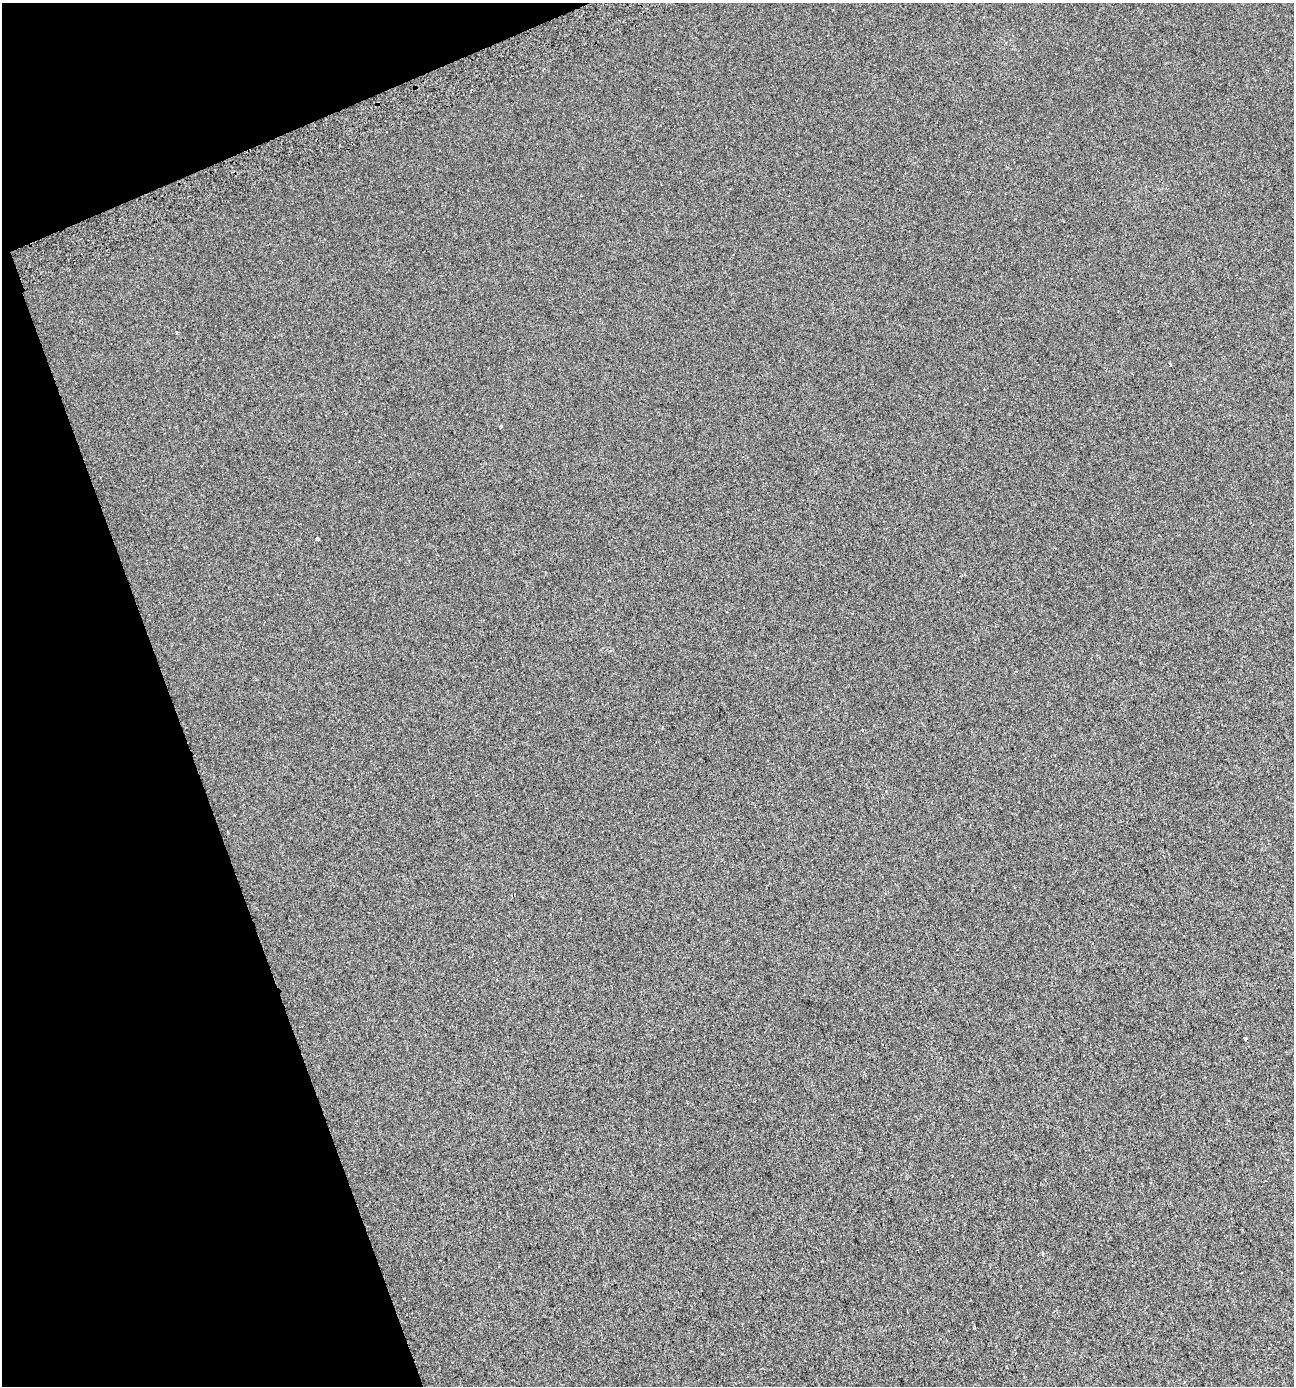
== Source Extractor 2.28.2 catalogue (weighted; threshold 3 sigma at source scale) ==
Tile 5 of 4 x 4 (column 1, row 2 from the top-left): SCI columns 104-1395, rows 2819-4202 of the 5420 x 5628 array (HDU 1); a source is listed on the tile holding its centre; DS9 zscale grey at full resolution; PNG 1296 x 1388 px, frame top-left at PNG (2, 3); no overlay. Shown black and unused: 18% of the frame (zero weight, under 2 of 3 exposures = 2% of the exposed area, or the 3 px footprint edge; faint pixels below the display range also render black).
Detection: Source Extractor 2.28.2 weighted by HDU 2 'WHT'; one run over the whole footprint, this tile lists its part. Background 0.00187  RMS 0.0055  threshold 0.0245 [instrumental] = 3 sigma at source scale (4.5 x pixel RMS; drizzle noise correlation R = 1.50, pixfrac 1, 0.0396/0.0396 arcsec/px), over >= 5 px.
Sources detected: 5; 1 cosmic-ray / hot-pixel residue — not listed; the other 4 listed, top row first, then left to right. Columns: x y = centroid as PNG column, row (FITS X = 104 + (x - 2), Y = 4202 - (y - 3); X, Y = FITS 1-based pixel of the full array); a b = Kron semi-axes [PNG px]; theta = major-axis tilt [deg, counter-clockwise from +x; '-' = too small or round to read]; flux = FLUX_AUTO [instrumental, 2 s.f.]
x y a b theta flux
177 332 4 2 - 0.52
1170 364 3 3 - 3.8
501 426 3 3 - 1.1
317 538 4 3 - 0.64